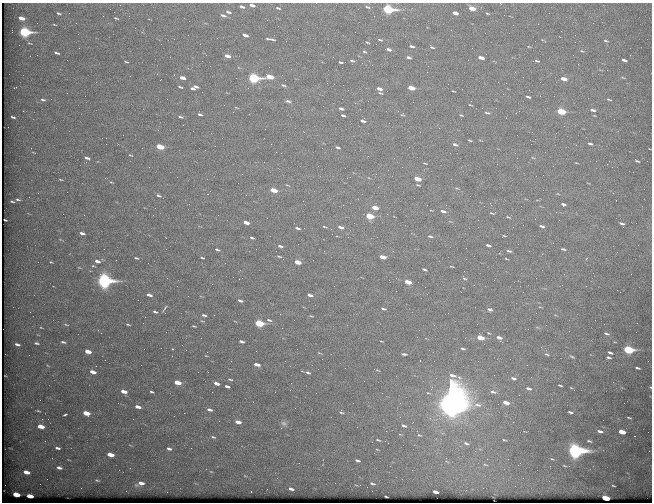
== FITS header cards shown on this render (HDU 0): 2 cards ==
NAXIS1  =                  650 / Width of table row in bytes
NAXIS2  =                  500 / Number of rows in table

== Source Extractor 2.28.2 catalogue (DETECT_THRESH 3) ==
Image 650 x 500 px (HDU 0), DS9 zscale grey, 1 PNG px = 1 image px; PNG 654 x 504 px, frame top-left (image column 1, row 500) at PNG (2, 3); no overlay
Background 574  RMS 2.8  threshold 8.32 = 3 sigma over >= 5 px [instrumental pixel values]
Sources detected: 262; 1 with non-positive FLUX_AUTO (blend fragments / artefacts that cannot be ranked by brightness) is not listed; the other 261 listed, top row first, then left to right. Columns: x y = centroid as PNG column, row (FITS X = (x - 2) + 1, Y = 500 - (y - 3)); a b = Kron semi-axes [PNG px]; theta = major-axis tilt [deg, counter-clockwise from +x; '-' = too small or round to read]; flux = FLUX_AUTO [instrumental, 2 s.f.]
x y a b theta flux
252 5 5 3 - 750
242 7 7 4 -19 530
367 7 9 4 -18 400
278 8 6 3 -16 270
472 8 6 4 -20 2400
388 9 7 4 -11 30000
114 12 2 2 - 110
228 12 7 4 -20 540
59 13 5 3 - 310
455 13 5 3 - 1200
223 15 8 4 -21 530
374 16 2 2 - 96
21 18 5 3 - 1700
116 18 5 2 - 240
54 25 5 2 - 160
25 32 7 4 -15 26000
355 32 2 2 - 85
245 35 5 3 - 940
268 39 4 2 - 220
272 39 6 2 -19 230
380 40 6 3 -18 270
606 41 4 2 - 180
367 42 6 3 -18 220
200 44 2 2 - 110
412 46 5 3 - 390
431 46 6 3 -44 560
389 49 6 3 -18 610
582 51 4 3 - 150
365 52 6 4 -16 280
56 53 5 3 - 440
227 56 5 3 - 1200
409 57 5 3 - 440
481 58 5 3 - 1200
624 60 5 3 - 500
352 61 6 3 -7 290
537 61 4 3 - 250
126 62 4 2 - 170
341 62 4 2 - 280
578 64 2 2 - 120
515 72 3 2 - 280
269 76 7 4 -25 3600
182 78 5 3 - 1100
254 78 7 4 -14 27000
623 78 5 3 - 160
564 79 5 3 - 1300
160 80 3 2 - 150
284 85 6 3 -24 300
196 86 6 3 -14 480
180 87 4 2 - 270
411 88 6 3 -16 3300
192 89 5 3 - 500
379 89 6 3 -20 820
387 91 2 2 - 85
453 91 4 2 - 150
67 93 2 2 - 130
380 93 4 3 - 210
528 97 4 2 - 330
609 99 4 2 - 190
43 100 6 4 -19 380
288 101 7 4 -10 360
470 105 4 2 - 150
323 106 3 2 - 240
496 108 2 2 - 72
341 109 5 3 - 560
593 110 5 3 - 510
23 111 3 2 - 200
561 112 6 4 -14 9400
487 113 6 3 -6 270
200 114 5 3 - 330
343 115 5 3 - 320
402 115 6 3 -7 180
461 115 4 3 - 170
13 117 4 2 - 300
180 117 6 3 -14 310
363 121 5 4 - 580
439 128 2 2 - 110
556 133 3 2 - 230
106 138 2 2 - 110
469 140 4 2 - 200
590 144 4 3 - 350
455 145 6 3 -19 380
160 147 6 3 -16 6000
338 147 5 3 - 350
142 148 2 2 - 970
276 152 2 2 - 82
130 155 4 2 - 150
368 156 2 2 - 130
87 158 5 3 - 530
637 161 5 3 - 280
264 162 2 2 - 93
425 163 3 2 - 140
607 164 2 2 - 410
149 167 2 2 - 97
345 168 2 2 - 110
61 179 5 2 - 160
417 179 6 3 -18 3200
111 182 4 2 - 140
287 185 5 3 - 150
418 185 4 2 - 180
273 190 6 3 -16 3600
558 194 5 3 - 130
159 195 6 3 -26 350
246 195 3 2 - 230
18 199 6 3 -11 330
12 201 4 2 - 220
563 204 5 3 - 470
375 208 5 3 - 3000
443 211 5 3 - 630
492 213 5 2 - 180
387 214 2 2 - 110
218 215 2 2 - 220
370 216 6 4 -17 6800
535 219 2 2 - 160
246 222 5 3 - 1400
622 223 5 3 - 440
542 226 5 3 - 430
325 227 7 3 -15 210
341 227 6 3 -17 760
623 227 2 2 - 460
297 228 5 2 - 390
304 228 2 2 - 200
82 233 5 3 - 660
430 236 5 2 - 260
504 236 5 3 - 170
166 238 2 2 - 87
252 238 5 3 - 370
488 245 5 3 - 450
280 246 6 3 -13 430
563 249 6 3 -16 310
217 250 5 3 - 320
509 251 6 3 -15 320
279 256 6 3 -12 230
383 257 6 3 -15 2200
136 258 4 2 - 230
202 258 4 2 - 210
506 259 4 2 - 140
97 261 6 3 -18 710
51 262 4 3 - 180
298 262 6 3 -16 2700
93 266 4 3 - 160
452 266 4 2 - 150
424 269 5 2 - 310
465 279 7 3 -3 260
104 281 7 5 -16 54000
408 282 6 3 -16 3000
149 295 5 3 - 730
310 295 5 3 - 730
188 296 2 2 - 86
240 301 5 3 - 530
165 308 7 2 58 240
383 309 5 3 - 340
490 309 6 4 -19 490
155 312 5 3 - 280
165 313 3 2 - 170
204 315 4 3 - 330
311 316 5 2 - 170
269 320 8 4 -17 400
259 323 6 4 -15 13000
637 323 2 2 - 76
128 324 5 3 - 230
604 324 2 2 - 470
66 325 8 3 -12 240
194 326 3 2 - 170
41 328 4 3 - 140
489 333 6 4 -22 220
606 333 5 2 - 280
480 338 6 3 -17 3500
499 338 7 5 -45 950
241 341 5 3 - 380
381 341 3 2 - 130
63 342 6 3 -15 340
36 343 5 3 - 280
17 344 5 3 - 470
463 348 6 3 -24 320
173 349 2 2 - 140
628 350 6 4 -14 21000
256 351 2 2 - 88
88 352 5 3 - 2000
319 353 7 2 -22 180
610 353 5 3 - 460
404 354 5 2 - 330
547 354 6 4 -25 250
206 356 4 2 - 110
572 357 5 3 - 210
608 357 5 3 - 370
478 361 2 2 - 470
257 364 6 3 -15 1000
141 365 2 2 - 170
637 368 5 2 - 290
377 370 6 2 -29 160
93 372 5 3 - 1400
208 372 3 2 - 170
308 372 7 4 -24 340
513 378 6 3 -21 410
230 379 6 3 -13 240
177 382 6 3 -16 2900
216 383 5 3 - 1100
291 383 3 2 - 220
560 385 4 2 - 230
227 386 5 3 - 520
650 387 3 3 - 160
529 388 6 3 -17 470
573 389 7 2 -37 230
124 391 5 3 - 1400
151 392 4 3 - 250
493 392 7 4 -14 480
451 399 27 9 -88 510000
253 402 3 2 - 190
506 403 5 3 - 1500
624 403 2 2 - 130
138 407 5 3 - 970
295 408 2 2 - 83
209 410 6 4 -17 630
38 411 5 2 - 190
341 412 7 5 -22 360
570 412 5 3 - 370
86 413 6 4 -15 2800
184 413 2 2 - 210
65 415 4 2 - 260
629 418 6 3 -17 260
42 419 2 2 - 380
133 419 2 2 - 250
238 422 5 3 - 1400
513 422 2 2 - 590
283 423 8 6 -30 490
41 426 6 3 -14 2700
404 426 6 4 -20 420
386 431 2 2 - 620
600 431 9 5 -15 760
622 432 6 3 -16 3100
400 434 5 3 - 150
419 435 8 4 -26 290
213 437 7 4 -16 280
378 440 8 4 -20 330
504 440 5 2 - 180
589 441 7 4 -16 360
388 443 2 2 - 92
466 443 9 5 -26 560
57 448 6 3 -11 420
169 449 5 3 - 450
377 449 5 3 - 150
475 451 2 2 - 620
575 451 8 6 -16 78000
110 454 6 3 -16 2600
487 459 3 3 - 110
357 460 5 3 - 390
485 465 8 4 -9 370
564 466 5 2 - 160
569 466 3 3 - 160
59 468 7 4 -12 680
26 472 7 4 -14 1700
97 480 4 2 - 180
141 483 8 4 9 1200
372 483 6 3 -21 270
613 486 5 2 - 200
291 489 6 4 -15 700
435 492 5 3 - 890
16 494 6 3 -14 4000
30 496 5 3 - 2300
386 496 3 2 - 150
605 498 6 3 -17 8500
At the frame edge (FLAGS 8, measured only in part): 2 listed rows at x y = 252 5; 650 387
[1 non-positive-flux detection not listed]